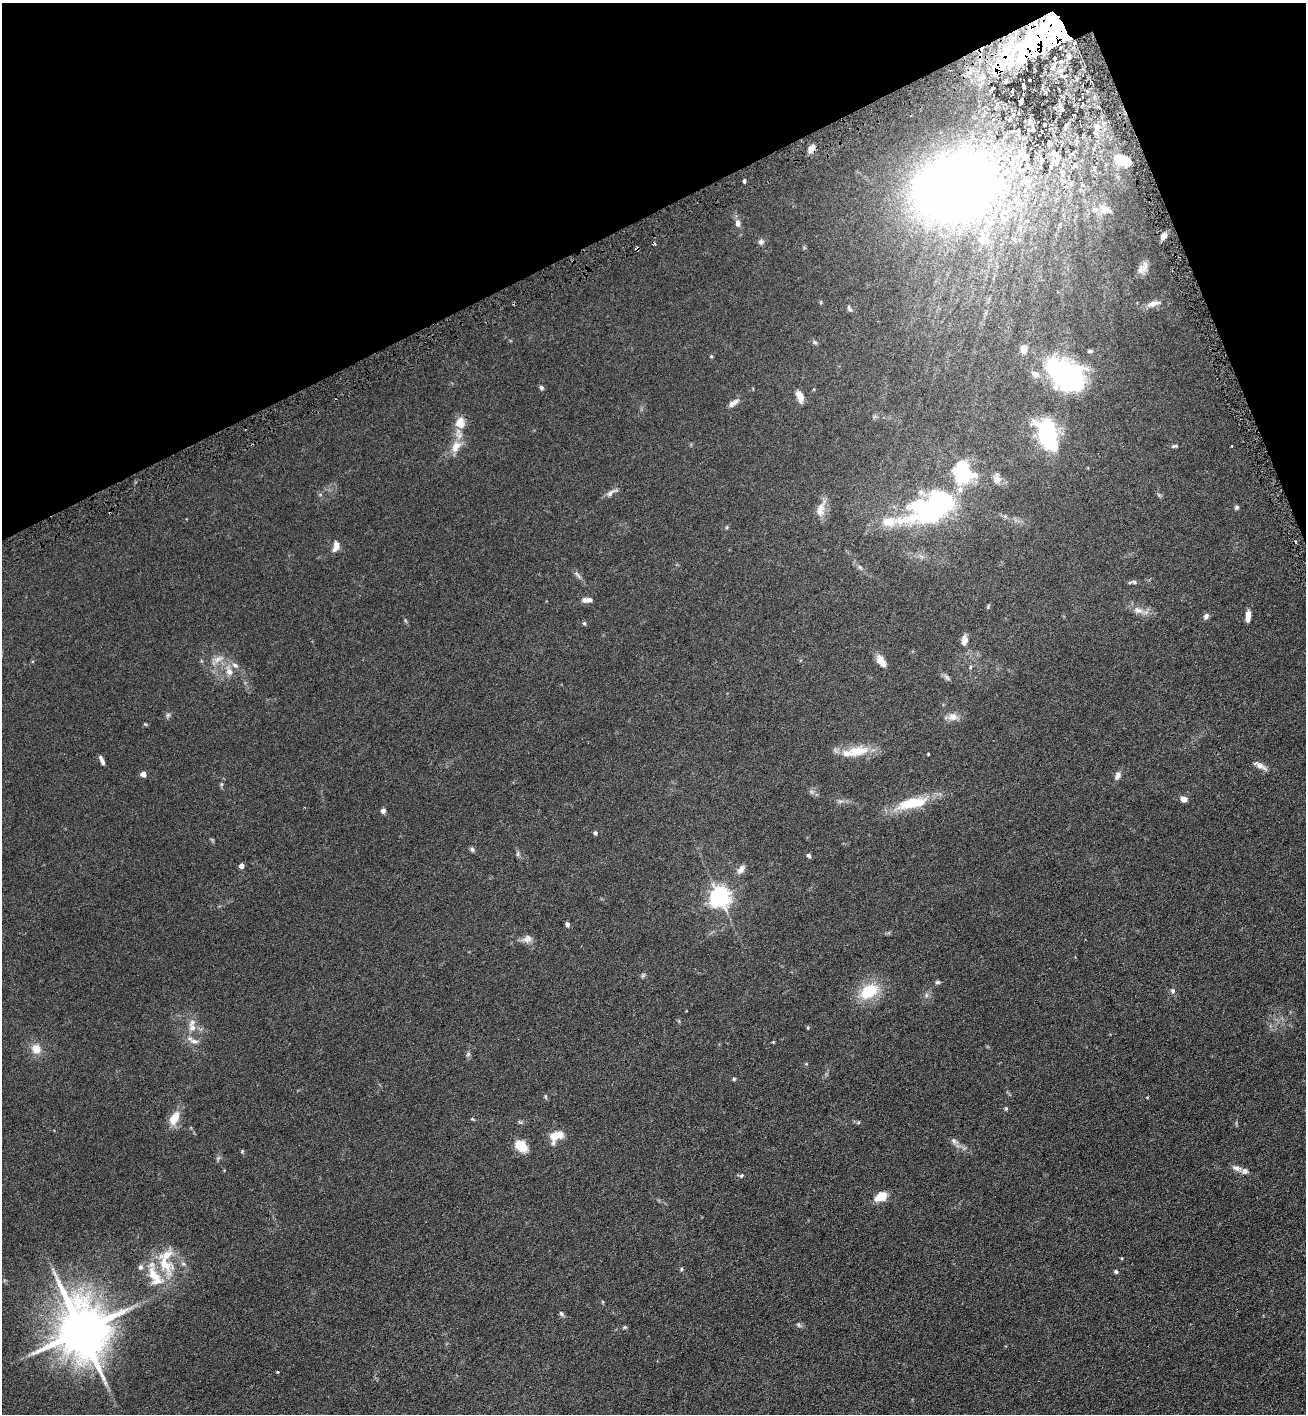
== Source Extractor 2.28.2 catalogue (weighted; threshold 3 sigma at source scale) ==
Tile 3 of 4 x 4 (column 3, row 1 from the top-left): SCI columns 2759-4062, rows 4249-5660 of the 5654 x 5672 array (HDU 1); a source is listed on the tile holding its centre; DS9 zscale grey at full resolution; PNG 1308 x 1416 px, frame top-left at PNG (2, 3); no overlay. Shown black and unused: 19% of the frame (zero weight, under 3 of 6 exposures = <1% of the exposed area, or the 3 px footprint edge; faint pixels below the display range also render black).
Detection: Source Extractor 2.28.2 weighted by HDU 2 'WHT'; one run over the whole footprint, this tile lists its part. Background 0.0619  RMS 0.0058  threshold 0.0239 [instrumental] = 3 sigma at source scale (4.09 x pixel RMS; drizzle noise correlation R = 1.36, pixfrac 0.8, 0.05/0.05 arcsec/px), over >= 5 px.
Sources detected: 145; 1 too faint to see at this stretch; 3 inside a brighter object's white glare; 1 cosmic-ray / hot-pixel residue — not listed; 18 inside a brighter listed object's ellipse — not listed separately; the other 122 listed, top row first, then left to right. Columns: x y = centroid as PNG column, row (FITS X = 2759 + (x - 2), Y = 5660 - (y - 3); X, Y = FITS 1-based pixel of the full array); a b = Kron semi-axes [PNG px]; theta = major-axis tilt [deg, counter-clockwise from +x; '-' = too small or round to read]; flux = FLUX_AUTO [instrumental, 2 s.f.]
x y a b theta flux
1039 45 40 21 68 35
1060 61 5 4 - 0.8
1002 65 54 11 65 17
1024 86 6 3 -79 2
1021 101 4 3 - 0.9
1082 103 3 2 - 0.63
1062 109 5 4 - 0.81
1044 125 3 3 - 1.2
1066 126 10 4 73 0.9
1097 127 10 9 - 2.8
1033 129 5 4 - 0.87
1018 130 4 3 - 1
1049 143 4 3 - 1.2
811 149 9 6 60 3.4
1053 153 8 7 - 1.7
1025 157 12 7 78 3.5
1042 160 6 4 89 0.81
1123 160 14 8 -21 17
1028 167 10 6 -60 2
744 181 4 3 - 2.5
954 188 56 39 20 640
1105 209 10 8 -3 4.9
738 223 9 7 -87 2.4
1164 235 6 4 56 2.7
984 240 18 13 32 6.9
761 242 8 7 - 1.5
655 244 3 3 - 0.82
1142 268 17 8 47 3.1
821 302 5 3 - 0.48
1153 304 19 7 14 3.5
849 308 8 4 -58 0.95
815 342 7 4 -20 0.86
1024 349 12 9 73 3.4
1090 351 7 4 6 0.92
711 356 5 4 - 0.48
1035 374 11 8 -33 3.1
1066 376 36 22 -32 92
541 388 6 5 - 1.1
800 397 14 7 -71 4.5
733 403 14 6 34 2.7
460 423 13 11 81 7.1
1047 433 30 19 -81 41
456 446 18 10 59 6.9
1174 446 10 4 10 0.97
965 472 16 16 - 39
997 479 14 10 -76 3
611 493 19 6 31 2.2
935 506 39 21 29 140
1237 507 6 6 - 0.88
821 509 24 10 74 5.4
889 521 23 12 6 12
727 527 6 4 71 0.56
336 546 13 7 69 3.4
860 567 7 5 -44 1
577 575 14 3 -48 1.4
1134 582 8 6 -30 1.2
587 600 13 6 4 2.5
988 607 6 4 80 0.61
1138 610 17 8 -21 4.5
1206 616 8 6 55 1.7
1248 616 11 5 84 4.1
405 620 5 4 - 0.6
584 623 5 4 - 0.69
964 640 11 7 82 3.6
217 659 11 7 40 2.9
881 661 14 7 -57 5.3
229 672 10 8 -87 3.5
947 677 11 5 -47 1.3
168 715 7 5 45 1.1
952 717 14 11 1 3.9
857 751 29 13 9 13
928 754 3 2 - 0.54
102 760 11 4 -65 1.8
1260 766 17 6 -32 3.2
143 774 4 4 - 4.4
1118 775 10 6 66 2.5
221 784 6 4 90 0.74
812 792 7 4 -70 1
1184 799 6 5 - 3.7
912 803 44 13 13 18
383 811 6 5 - 1.6
595 833 4 4 - 1.3
472 849 7 6 - 1.1
518 854 8 4 82 0.91
809 855 6 5 - 0.99
241 866 4 4 - 3.3
741 869 13 7 51 2.6
720 896 7 7 - 290
567 924 6 4 -56 1.2
527 939 13 10 23 2.9
938 982 6 4 15 0.88
869 991 18 12 30 20
1173 991 7 6 - 1.3
926 995 6 6 - 1.2
192 1028 10 9 - 3.4
808 1028 5 3 - 0.46
194 1041 14 6 -15 2.7
773 1042 4 4 - 0.42
36 1049 13 11 -52 5.8
468 1054 7 4 45 0.87
734 1079 5 4 - 0.57
545 1096 7 3 -71 0.66
1006 1108 5 4 - 0.63
175 1118 17 9 61 8
858 1122 5 4 - 0.46
554 1136 17 10 75 6.3
954 1141 11 7 -47 1.9
521 1146 14 10 -43 9.9
242 1151 5 4 - 0.55
1236 1168 13 7 -16 2.5
741 1175 6 5 - 0.83
881 1197 12 8 28 7.9
1122 1258 5 3 - 0.44
166 1264 35 17 -56 18
141 1267 7 6 - 1.3
682 1269 5 3 - 0.6
1116 1271 5 4 - 1
561 1313 8 5 -52 1.1
799 1325 8 5 -37 1
625 1327 5 5 - 0.63
81 1330 17 14 -73 2700
278 1372 4 3 - 0.37
Overlapping masked pixels (flux is a lower limit): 3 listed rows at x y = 1039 45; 1002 65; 811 149